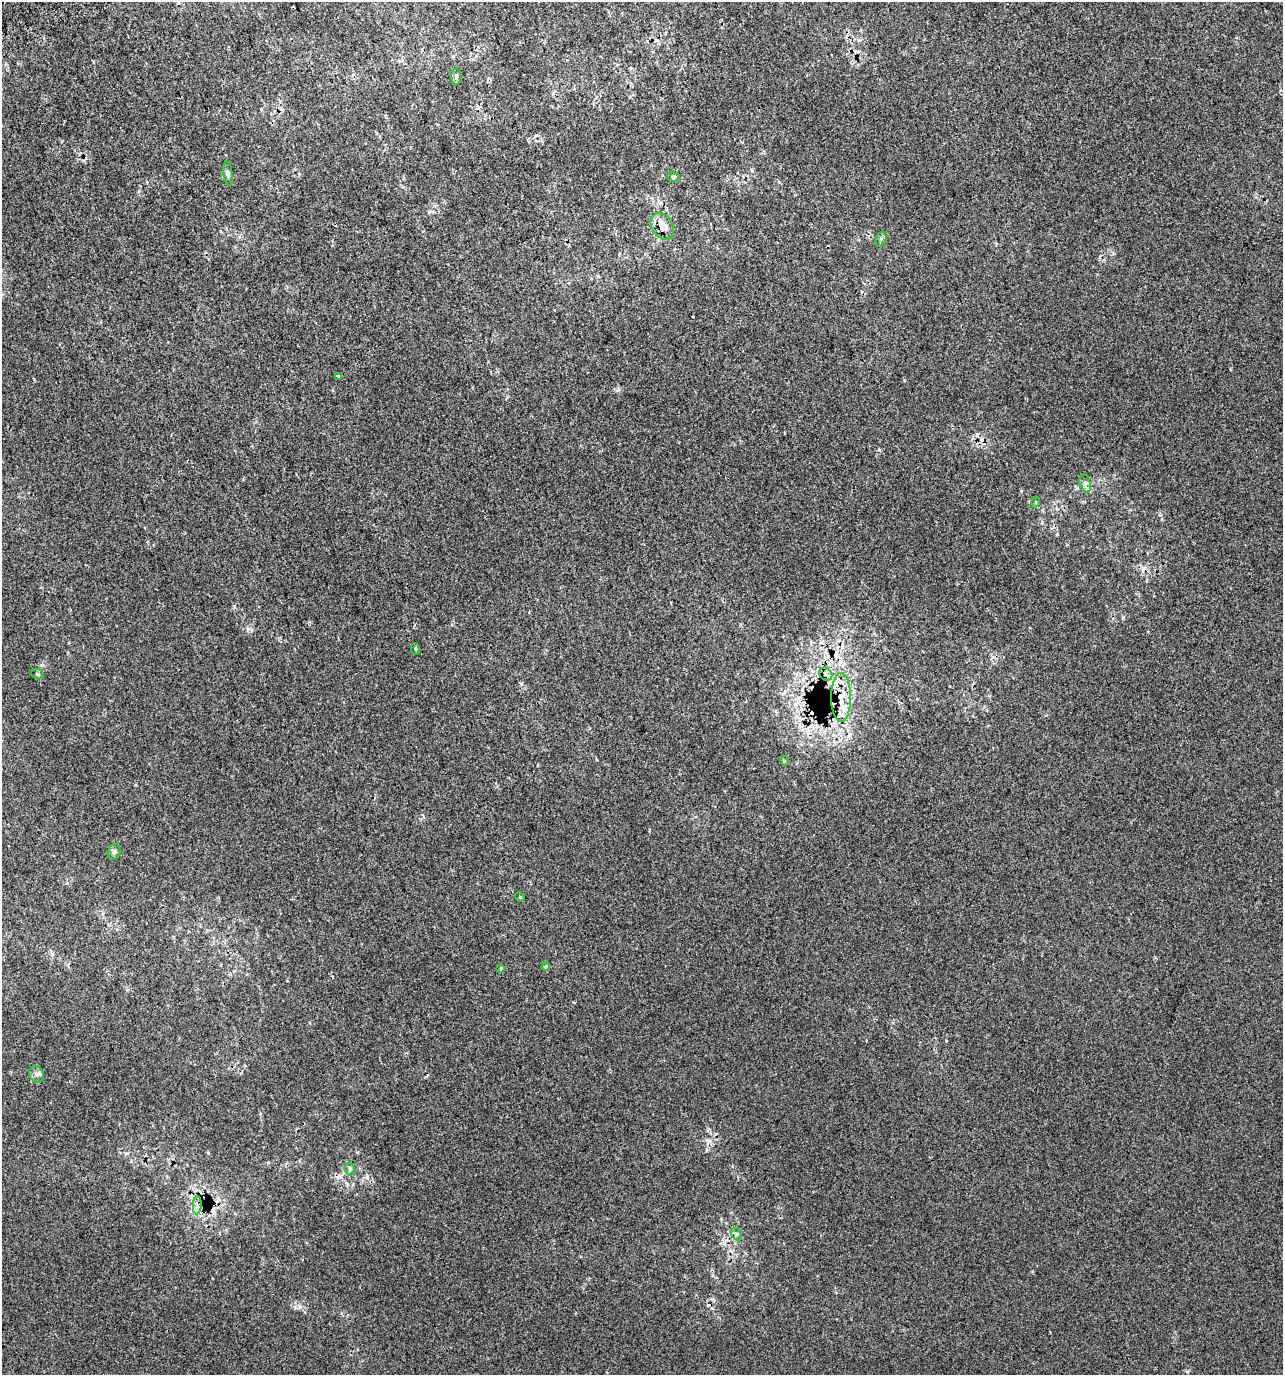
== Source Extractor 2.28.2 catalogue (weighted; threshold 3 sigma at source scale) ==
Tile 11 of 4 x 4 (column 3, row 3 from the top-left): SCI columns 2707-3987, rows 1413-2785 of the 5358 x 5574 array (HDU 1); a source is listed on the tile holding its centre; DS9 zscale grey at full resolution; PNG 1285 x 1377 px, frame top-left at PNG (2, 2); each listed source drawn as its Kron ellipse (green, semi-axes under 4 px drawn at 4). Shown black and unused: <1% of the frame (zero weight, under 2 of 3 exposures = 2% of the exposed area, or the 3 px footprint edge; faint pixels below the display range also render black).
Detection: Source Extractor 2.28.2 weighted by HDU 2 'WHT'; one run over the whole footprint, this tile lists its part. Background 3.17e-04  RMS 0.0073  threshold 0.033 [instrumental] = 3 sigma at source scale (4.5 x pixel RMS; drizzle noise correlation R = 1.50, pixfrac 1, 0.0396/0.0396 arcsec/px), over >= 5 px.
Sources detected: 28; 6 cosmic-ray / hot-pixel residue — neither listed nor drawn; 1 inside a brighter listed object's ellipse — not listed separately; the other 21 listed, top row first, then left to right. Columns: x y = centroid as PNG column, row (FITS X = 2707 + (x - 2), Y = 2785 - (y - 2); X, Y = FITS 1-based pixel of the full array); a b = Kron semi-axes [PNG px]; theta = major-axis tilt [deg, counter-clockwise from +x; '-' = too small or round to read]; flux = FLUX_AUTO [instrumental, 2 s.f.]
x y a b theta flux
456 77 8 5 -86 1.7
228 174 12 4 -81 2
673 177 7 5 -21 1.2
662 226 14 10 -56 8.4
881 239 7 5 60 1.5
338 376 3 3 - 4.2
1085 483 9 5 -72 2.2
1036 502 5 3 - 0.8
415 649 6 3 -71 0.75
38 674 6 5 - 1.2
826 674 7 6 - 2.3
841 697 24 10 -90 15
784 761 5 4 - 0.92
114 852 8 6 73 1.8
520 897 5 4 - 0.79
546 966 4 4 - 1.9
501 968 4 4 - 0.82
36 1074 8 7 - 2.8
350 1168 6 5 - 1.6
197 1205 9 4 85 2.1
736 1234 7 5 -59 1.3
Overlapping masked pixels (flux is a lower limit): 3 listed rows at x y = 662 226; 826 674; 841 697
Unlisted compact peaks at least as high as the median listed source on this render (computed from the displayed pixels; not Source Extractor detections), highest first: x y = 1123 617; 127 1153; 300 1307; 234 606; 879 450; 521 684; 346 1183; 248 629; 367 1176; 1113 253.